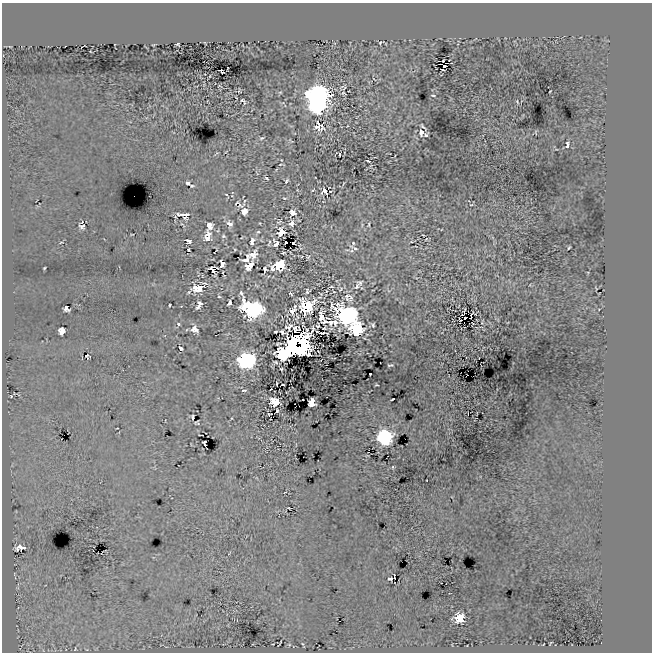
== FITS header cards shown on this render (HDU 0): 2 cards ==
NAXIS1  =                  650
NAXIS2  =                  650

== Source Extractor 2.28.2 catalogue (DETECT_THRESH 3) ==
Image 650 x 650 px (HDU 0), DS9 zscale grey, 1 PNG px = 1 image px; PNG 654 x 654 px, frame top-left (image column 1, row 650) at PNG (2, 3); no overlay
Background -8.15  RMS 13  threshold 39.5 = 3 sigma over >= 5 px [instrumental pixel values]
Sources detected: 154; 4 with non-positive FLUX_AUTO (blend fragments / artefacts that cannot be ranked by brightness) are not listed; the other 150 listed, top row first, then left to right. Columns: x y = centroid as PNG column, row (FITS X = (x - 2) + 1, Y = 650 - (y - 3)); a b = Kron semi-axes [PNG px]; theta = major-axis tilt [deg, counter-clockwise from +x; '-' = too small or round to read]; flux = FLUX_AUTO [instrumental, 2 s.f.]
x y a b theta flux
380 43 2 2 - 920
178 44 3 3 - 1300
443 61 2 2 - 850
444 66 3 2 - 810
221 70 4 3 - 1700
343 87 11 8 24 2600
239 91 4 3 - 950
344 93 4 2 - 980
433 95 5 3 - 1000
318 96 13 11 -2 290000
243 101 6 3 -50 1500
517 102 6 4 -69 1000
317 104 9 9 - 130000
321 125 3 3 - 1000
318 126 10 6 89 4500
423 127 8 2 -47 1700
321 129 12 5 27 3500
421 132 8 6 85 4100
536 132 5 2 - 720
426 135 4 4 - 1700
262 138 6 4 25 1200
291 141 7 3 -45 750
567 145 7 4 79 3200
339 154 4 2 - 940
368 161 4 2 - 910
280 164 3 2 - 760
266 178 4 2 - 990
287 181 5 3 - 1200
188 183 4 4 - 3000
191 186 4 3 - 1000
313 190 3 3 - 920
325 191 8 8 - 3600
227 195 5 3 - 1200
284 198 5 2 - 740
244 201 8 3 73 320
240 205 12 7 -3 3700
471 205 4 3 - 670
244 211 5 5 - 8600
293 213 5 4 - 6700
183 215 12 5 -6 8000
175 217 5 2 - 710
279 221 8 7 - 1800
82 223 3 2 - 840
260 223 2 2 - 550
292 223 8 6 62 3200
229 224 7 6 - 4200
369 224 6 3 89 950
82 226 7 6 - 2700
209 226 7 5 76 7400
258 232 5 4 - 1200
281 232 7 6 - 8600
132 234 3 2 - 600
208 234 9 6 21 5000
423 235 3 2 - 620
223 236 5 4 - 1400
207 239 8 6 12 5500
426 239 5 3 - 590
188 241 6 4 -35 4000
252 241 10 6 74 5100
61 242 4 2 - 670
286 242 2 2 - 1500
411 242 4 3 - 640
269 243 9 3 71 1300
293 243 2 2 - 3000
353 243 3 3 - 870
276 244 7 5 -83 4400
354 248 11 5 -28 3400
569 248 4 2 - 1000
189 250 3 3 - 220
283 253 4 2 - 1000
253 255 8 6 60 5600
307 257 6 5 - 1300
246 259 9 6 48 5000
222 264 6 4 -88 7600
280 264 8 7 - 27000
249 266 8 5 43 12000
44 268 3 2 - 880
265 269 6 4 76 1600
272 269 6 4 -65 2600
213 270 8 4 -56 5000
360 283 7 6 - 2100
331 287 5 3 - 950
357 287 9 6 56 2400
198 288 14 8 24 17000
307 291 5 4 - 1800
334 292 3 2 - 520
290 294 4 2 - 1100
347 296 16 9 -61 7300
219 297 4 3 - 1100
319 297 6 4 16 1400
199 303 5 3 - 2200
229 303 5 3 - 2800
247 304 10 7 23 21000
169 305 3 2 - 920
199 306 6 3 50 3500
295 306 4 3 - 1100
306 306 12 11 - 41000
66 309 6 5 - 2900
254 309 11 10 - 180000
292 311 9 6 56 4400
347 316 14 11 -32 190000
321 317 11 6 89 6100
465 318 2 2 - 630
331 322 20 6 -5 8400
178 324 4 3 - 2100
373 325 5 3 - 1500
318 326 4 3 - 1300
324 328 4 2 - 570
194 329 7 6 - 5800
356 329 10 10 - 43000
62 331 6 6 - 6200
276 332 3 3 - 940
302 343 11 5 -36 69000
278 344 5 2 - 1200
181 348 4 3 - 2200
298 348 17 9 -21 260000
284 354 11 8 9 120000
86 356 4 3 - 320
90 357 5 2 - 1200
466 358 2 2 - 570
246 360 10 8 12 230000
390 365 6 2 5 1100
281 369 3 2 - 920
370 374 3 2 - 1800
277 384 4 2 - 760
283 384 3 2 - 860
377 385 3 2 - 750
244 390 5 3 - 1600
11 396 2 2 - 660
393 399 4 2 - 1100
275 402 8 6 -25 18000
311 402 7 6 - 7700
277 411 3 3 - 1100
269 414 4 2 - 780
192 417 4 2 - 1400
232 418 3 2 - 500
197 423 4 3 - 970
385 437 9 8 - 150000
205 442 4 2 - 960
205 445 3 2 - 220
393 467 3 3 - 1300
285 492 3 2 - 530
20 547 11 6 4 8800
14 574 6 3 72 830
390 579 4 3 - 2000
459 618 7 7 - 28000
280 643 7 2 57 960
551 643 3 2 - 680
303 644 6 2 -64 850
75 649 3 2 - 630
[4 non-positive-flux detections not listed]